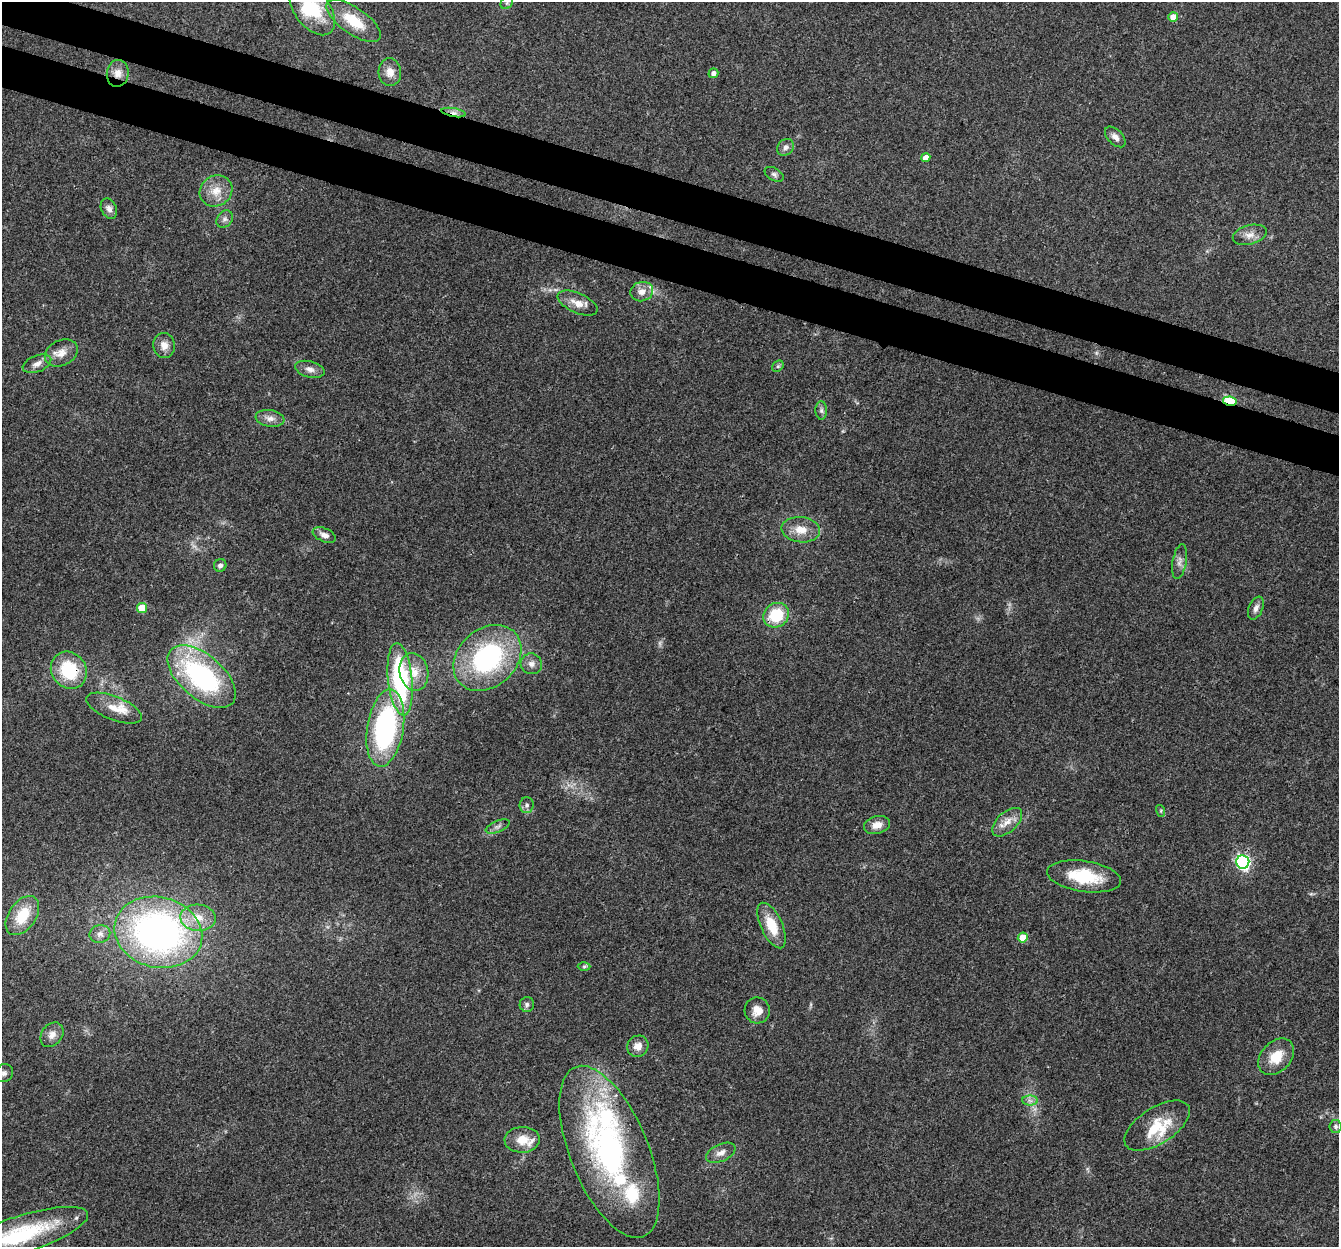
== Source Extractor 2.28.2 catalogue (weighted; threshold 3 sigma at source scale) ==
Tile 11 of 4 x 4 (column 3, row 3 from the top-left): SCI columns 2703-4039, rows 1580-2824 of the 5395 x 5585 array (HDU 1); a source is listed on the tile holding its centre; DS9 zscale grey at full resolution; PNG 1341 x 1249 px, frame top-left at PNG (2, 2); each listed source drawn as its Kron ellipse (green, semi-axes under 4 px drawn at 4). Shown black and unused: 7% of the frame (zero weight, under 3 of 4 exposures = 5% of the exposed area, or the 3 px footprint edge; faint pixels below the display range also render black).
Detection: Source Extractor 2.28.2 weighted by HDU 2 'WHT'; one run over the whole footprint, this tile lists its part. Background 0.0648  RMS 0.0041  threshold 0.0185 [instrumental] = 3 sigma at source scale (4.5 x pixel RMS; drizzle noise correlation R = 1.50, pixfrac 1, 0.0396/0.0396 arcsec/px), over >= 5 px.
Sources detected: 80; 3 too faint to see at this stretch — neither listed nor drawn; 9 inside a brighter listed object's ellipse — not listed separately; the other 68 listed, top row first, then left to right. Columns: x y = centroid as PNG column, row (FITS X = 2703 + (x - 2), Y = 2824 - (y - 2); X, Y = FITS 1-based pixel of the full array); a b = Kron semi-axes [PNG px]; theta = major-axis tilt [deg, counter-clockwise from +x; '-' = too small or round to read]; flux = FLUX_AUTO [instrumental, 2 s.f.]
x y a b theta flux
507 3 7 5 46 0.94
312 10 29 17 -52 20
1173 17 5 5 - 4.9
354 21 32 13 -34 13
390 72 14 11 -85 3.6
118 73 13 11 82 3.9
713 73 5 5 - 1.7
454 112 12 4 -10 1.9
1115 137 13 7 -45 2.3
786 147 9 7 43 1.7
926 158 5 4 - 3.5
774 174 10 6 -29 1.2
216 191 17 15 35 6.4
109 209 11 7 -65 1.9
225 219 9 7 51 1.5
1250 235 17 9 15 3.5
642 292 11 9 15 3.4
578 303 21 10 -24 4.7
164 345 12 10 -81 3.4
61 353 17 12 27 4.7
37 364 15 8 22 2.9
778 366 6 5 - 0.7
310 369 15 8 -14 2.5
1230 401 7 4 -11 37
821 410 9 6 -87 1.1
270 418 14 8 -9 2.8
801 530 19 12 -7 6.1
324 535 12 6 -23 2.4
1180 562 17 7 80 2.4
220 565 6 6 - 1.6
142 608 5 5 - 10
1256 608 12 7 67 2.1
776 615 13 11 37 16
487 658 37 29 42 61
531 664 11 10 - 2.5
69 670 19 17 -50 21
414 672 19 14 -78 7.3
202 677 41 22 -41 70
400 679 36 12 -84 54
114 708 29 11 -22 6.6
385 728 39 18 81 74
527 805 8 7 - 1.5
1161 811 6 4 -73 0.58
1007 822 18 10 42 4.6
877 825 13 9 14 3.8
498 826 13 6 23 1.6
1243 862 7 6 - 84
1084 876 37 15 -8 19
22 916 22 13 55 12
198 918 18 13 -3 7.5
772 925 24 10 -65 11
158 932 44 35 -14 160
100 934 10 9 - 2.2
1023 938 5 5 - 7.4
584 966 6 4 1 0.72
527 1004 7 7 - 1.2
757 1010 13 12 - 4.6
52 1035 13 10 52 3
638 1046 11 10 - 3.3
1276 1057 21 15 46 9.2
4 1073 9 8 - 1.8
1030 1101 8 5 -1 1.5
1157 1126 37 18 32 13
1335 1126 6 6 - 0.93
522 1140 17 13 2 6.7
609 1152 91 39 -68 120
721 1153 15 8 24 2.9
21 1235 70 18 18 43
Overlapping masked pixels (flux is a lower limit): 6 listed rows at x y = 118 73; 454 112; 1230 401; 776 615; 69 670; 609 1152
Isophote crosses this tile's border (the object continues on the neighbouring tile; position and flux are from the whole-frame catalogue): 2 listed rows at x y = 312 10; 21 1235